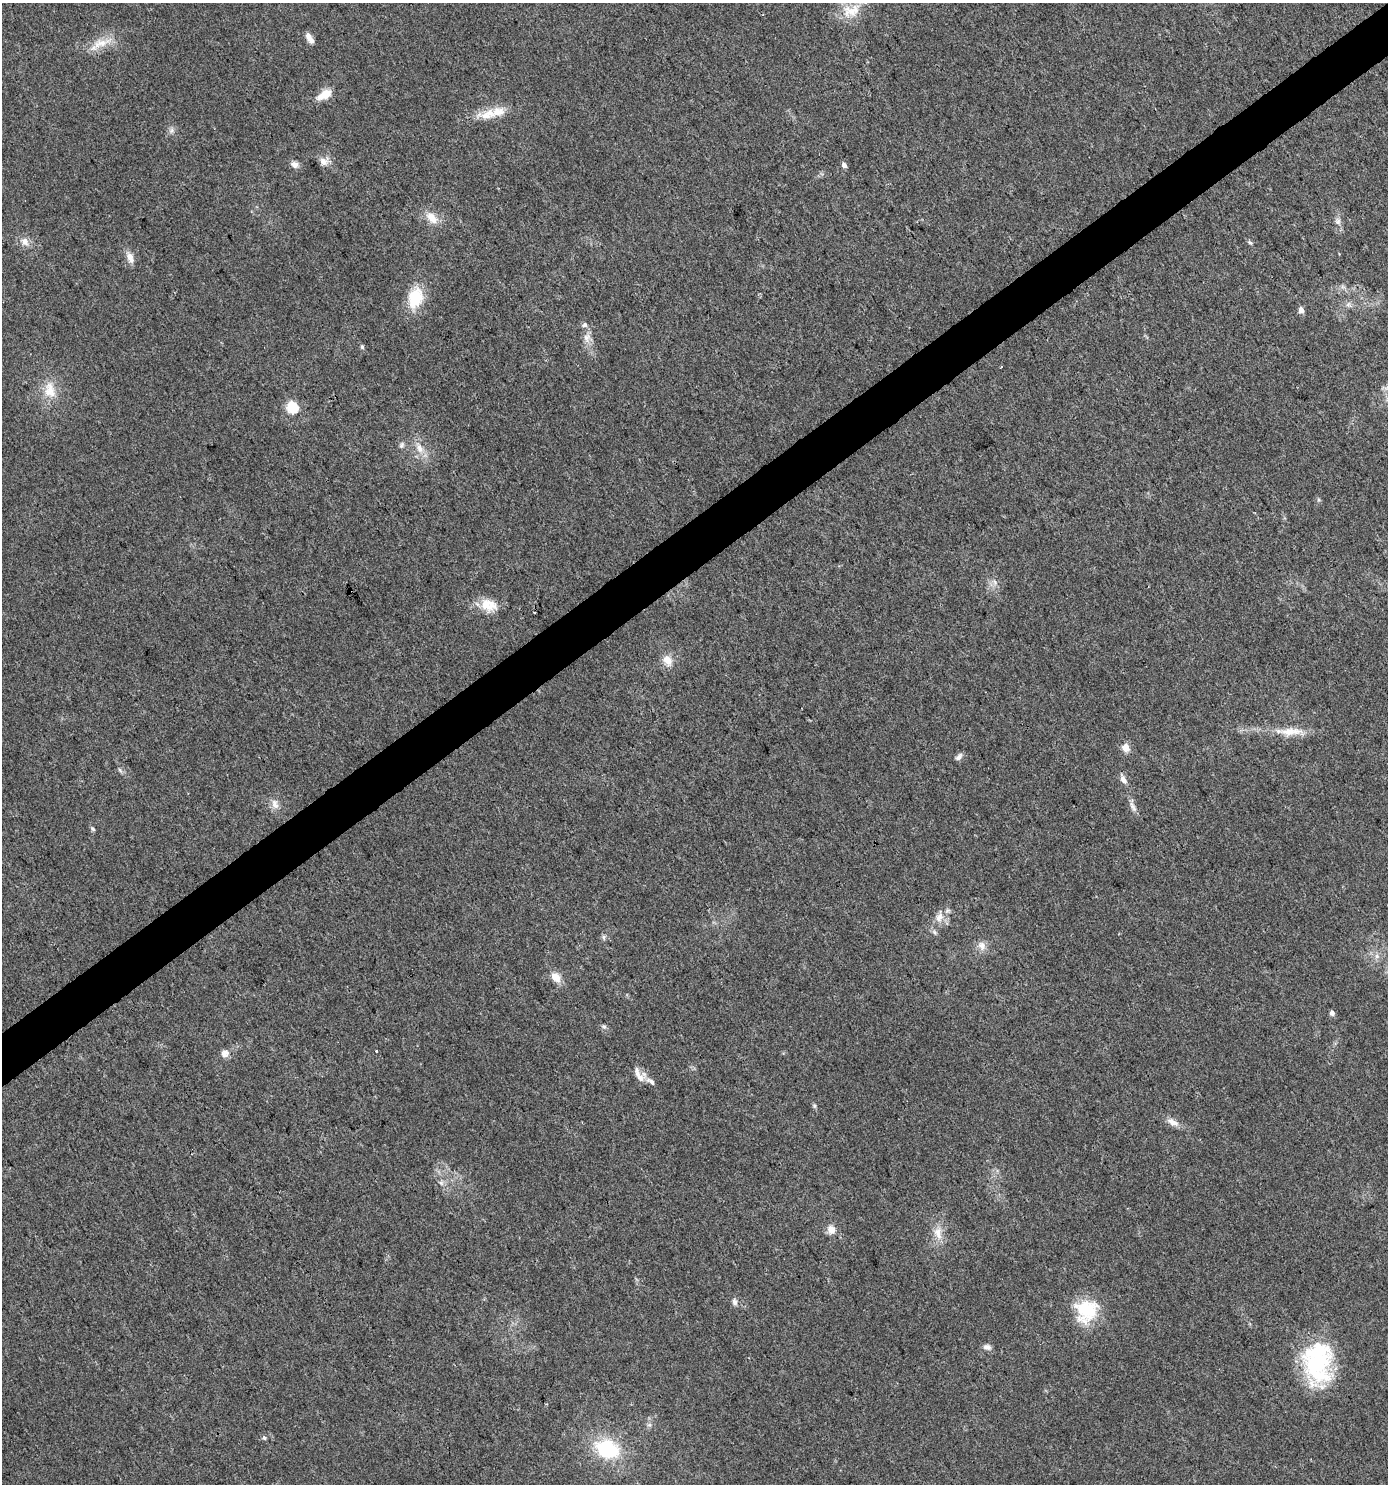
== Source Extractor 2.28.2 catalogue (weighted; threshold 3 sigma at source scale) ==
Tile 10 of 4 x 4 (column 2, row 3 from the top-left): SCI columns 1511-2896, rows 1487-2968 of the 5857 x 5932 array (HDU 1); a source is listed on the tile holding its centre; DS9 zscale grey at full resolution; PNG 1390 x 1486 px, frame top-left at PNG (2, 3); no overlay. Shown black and unused: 4% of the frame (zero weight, under 3 of 4 exposures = <1% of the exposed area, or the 3 px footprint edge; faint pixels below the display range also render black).
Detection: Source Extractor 2.28.2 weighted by HDU 2 'WHT'; one run over the whole footprint, this tile lists its part. Background 0.0257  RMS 0.0035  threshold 0.0156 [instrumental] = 3 sigma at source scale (4.5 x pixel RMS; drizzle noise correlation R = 1.50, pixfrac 1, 0.0396/0.0396 arcsec/px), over >= 5 px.
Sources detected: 65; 1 inside a brighter object's white glare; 1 cosmic-ray / hot-pixel residue — not listed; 5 inside a brighter listed object's ellipse — not listed separately; the other 58 listed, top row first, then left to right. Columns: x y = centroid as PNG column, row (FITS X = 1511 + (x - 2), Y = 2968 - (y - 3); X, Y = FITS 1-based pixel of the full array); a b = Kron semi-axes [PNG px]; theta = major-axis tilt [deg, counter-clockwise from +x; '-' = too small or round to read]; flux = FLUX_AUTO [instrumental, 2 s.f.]
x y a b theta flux
851 11 30 18 13 8.9
308 35 12 6 -78 1.9
100 43 33 11 20 6.4
325 94 19 9 29 5.3
498 112 20 13 16 5.3
171 130 9 5 70 1.1
323 161 12 9 -47 2.5
294 164 10 7 -26 1.8
844 165 5 5 - 1.5
432 218 18 10 -47 4.6
1338 221 10 6 89 1.5
25 242 12 10 -58 2.6
1250 243 6 4 -29 0.59
130 257 15 8 -67 2.6
415 298 21 14 75 13
1348 304 8 5 30 1.1
1301 310 6 5 - 2.1
585 325 7 7 - 0.98
586 338 13 8 82 2.6
362 347 6 5 - 0.55
1001 367 3 2 - 0.31
1387 388 12 5 12 1.4
50 390 24 16 -79 7.3
292 407 6 5 - 32
401 445 9 6 54 0.89
419 448 14 8 -66 3.3
995 582 8 6 -70 1.3
488 605 23 15 -19 6.7
667 660 14 10 -62 3.8
1291 732 38 10 -1 7.4
1126 748 5 5 - 8.1
959 757 11 6 49 1.2
120 770 7 4 -53 0.63
1123 780 12 7 -61 1.9
275 804 14 9 -78 2.6
1133 807 16 6 -62 1.8
93 829 6 5 - 0.68
939 917 18 10 75 3.8
604 937 8 4 -82 0.74
982 945 12 10 -70 2.6
1377 956 7 6 - 1.2
556 977 13 9 -45 3.9
1332 1013 5 5 - 1.6
604 1026 7 5 -67 0.75
377 1051 3 3 - 1.2
225 1053 11 10 - 2
641 1078 11 10 - 2.3
814 1106 6 5 - 0.59
1173 1122 17 8 -26 2.8
441 1183 7 5 -45 0.82
831 1230 12 10 -71 2.7
938 1233 20 11 -77 4.6
734 1302 10 6 -76 1.3
1090 1311 39 21 57 14
987 1347 10 7 -14 1.4
1317 1362 49 31 87 38
264 1438 6 5 - 0.62
607 1449 25 18 -22 25
Isophote crosses this tile's border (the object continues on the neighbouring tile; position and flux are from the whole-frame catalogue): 1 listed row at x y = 1387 388